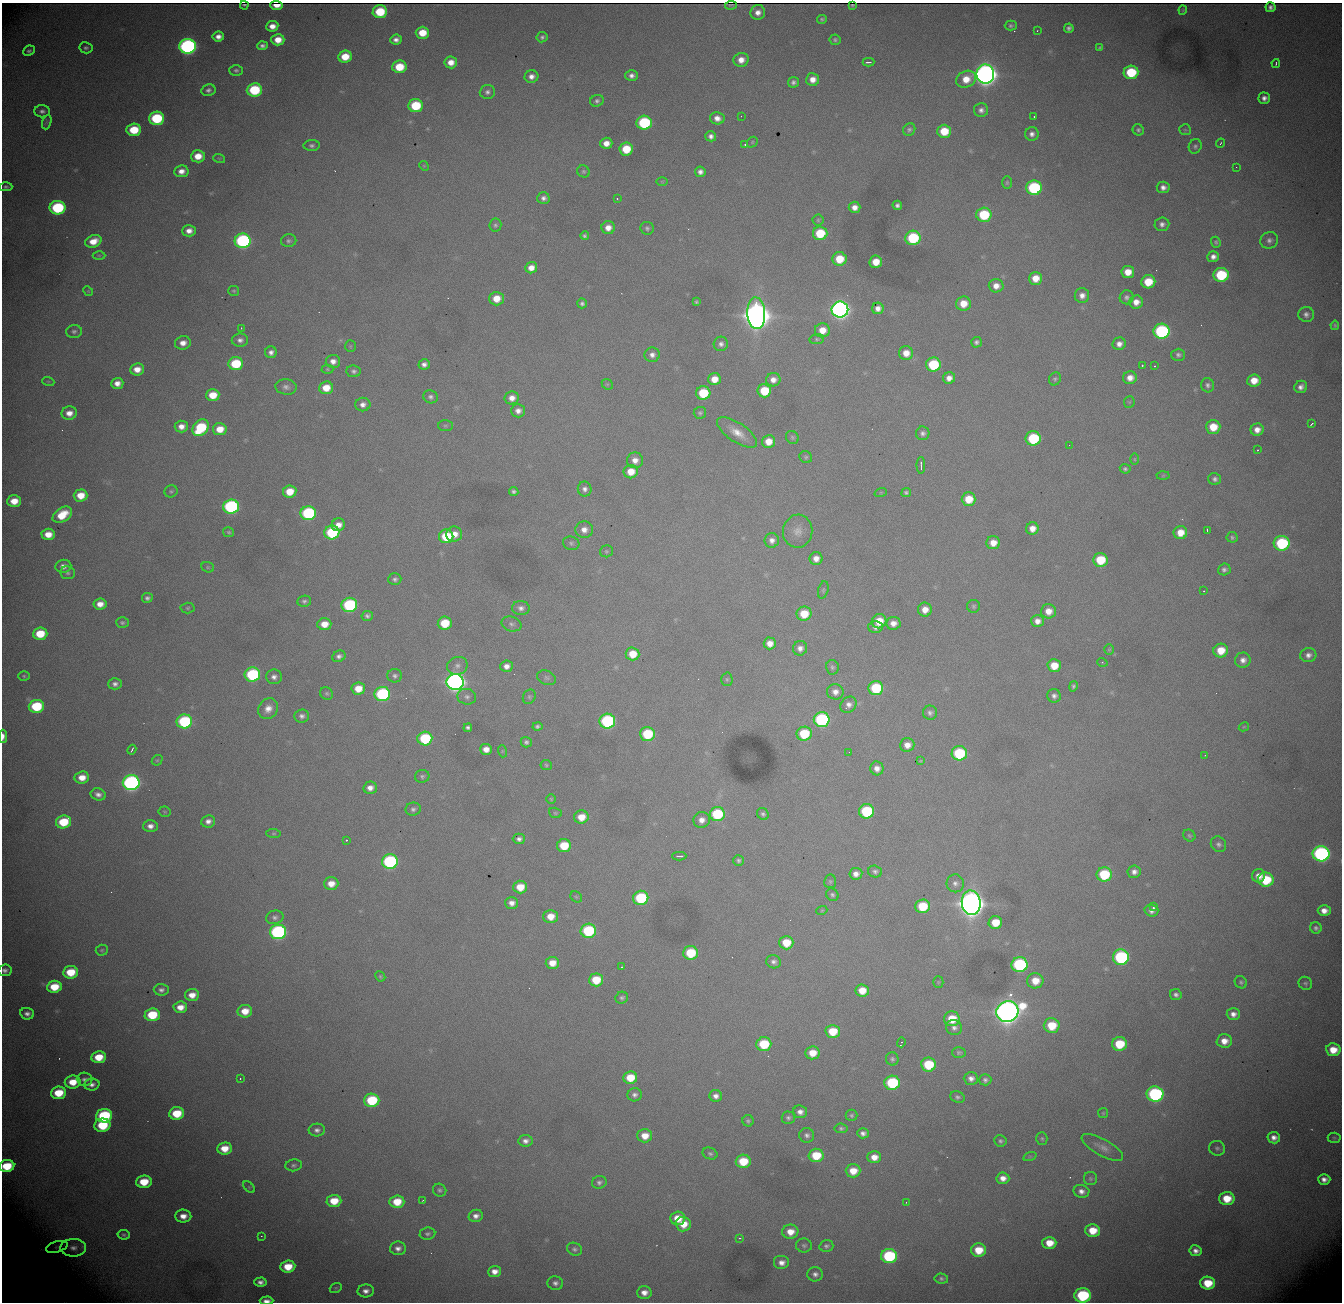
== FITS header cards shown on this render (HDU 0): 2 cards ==
NAXIS1  = 1340
NAXIS2  = 1300

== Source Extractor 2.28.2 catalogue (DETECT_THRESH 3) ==
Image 1340 x 1300 px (HDU 0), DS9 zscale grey, 1 PNG px = 1 image px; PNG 1344 x 1304 px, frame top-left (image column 1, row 1300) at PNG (2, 3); each listed source drawn as its Kron ellipse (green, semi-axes under 4 px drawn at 4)
Background 2490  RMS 28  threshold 84.2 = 3 sigma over >= 5 px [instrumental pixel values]
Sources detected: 490; all 490 listed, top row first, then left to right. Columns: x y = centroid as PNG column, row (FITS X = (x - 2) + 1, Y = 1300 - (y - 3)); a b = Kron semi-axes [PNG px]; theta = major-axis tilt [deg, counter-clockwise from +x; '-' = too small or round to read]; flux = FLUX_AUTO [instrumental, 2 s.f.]
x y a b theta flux
244 5 4 2 - 2.5e+03
277 5 6 3 -3 7.9e+03
731 5 6 2 6 2.1e+03
852 5 4 2 - 2.5e+03
1270 7 5 5 - 4.4e+02
1183 10 4 4 - 2.0e+03
380 12 7 6 - 8.5e+04
758 12 7 7 - 1.4e+04
822 19 5 4 - 3.6e+03
272 26 6 5 - 1.8e+04
1011 26 6 5 - 4.4e+03
1069 28 5 4 - 5.9e+03
1037 31 3 2 - 1.0e+03
422 33 7 6 - 4.3e+04
218 36 6 5 - 1.3e+04
542 37 5 5 - 4.9e+03
278 40 6 6 - 2.9e+04
396 40 6 5 - 9.6e+03
835 40 5 5 - 4.3e+03
188 46 8 7 - 7.9e+05
262 46 5 4 - 6.5e+03
86 48 6 5 - 5.1e+03
1100 48 4 3 - 3.3e+03
29 51 6 5 - 4.5e+03
345 57 7 6 - 4.4e+04
741 60 7 7 - 1.9e+04
451 62 6 6 - 2.1e+04
868 62 6 2 1 4.7e+03
1276 63 4 3 - 2.3e+03
399 67 7 6 - 6.1e+04
236 70 6 5 - 4.5e+03
1131 72 7 7 - 1.1e+05
985 74 9 9 - 2.6e+06
632 76 6 5 - 8.7e+03
531 77 7 6 - 1.2e+04
813 79 6 6 - 1.8e+04
966 79 10 8 26 3.4e+04
793 82 5 5 - 6.3e+03
208 90 7 6 - 6.8e+03
254 90 7 6 - 1.3e+05
487 92 8 7 - 7.4e+03
1264 98 5 5 - 9.9e+03
597 101 7 6 - 5.6e+03
416 106 7 6 - 9.8e+04
981 110 7 7 - 9.0e+03
42 111 8 6 -1 7.6e+03
741 116 2 2 - 1.2e+03
1034 117 2 2 - 1.9e+03
156 118 7 6 - 1.6e+05
717 118 7 6 - 1.4e+04
47 122 7 4 71 3.8e+03
644 123 7 7 - 2.0e+05
134 130 7 6 - 7.1e+04
909 130 6 5 - 4.7e+03
1138 130 6 5 - 4.4e+03
1185 130 6 5 - 3.2e+03
944 131 7 6 - 5.5e+04
1032 134 7 6 - 9.3e+03
711 136 5 5 - 8.9e+03
752 142 6 4 48 2.4e+03
606 143 6 5 - 1.9e+04
1220 143 5 4 - 2.3e+03
745 144 3 3 - 1.9e+03
312 145 8 5 0 5.7e+03
1195 146 7 6 - 5.4e+03
626 149 7 6 - 6.0e+04
198 156 7 6 - 3.0e+04
219 158 6 3 -18 2.6e+03
424 166 5 4 - 2.3e+03
1236 167 2 2 - 1.1e+03
181 171 7 6 - 1.5e+04
583 171 6 6 - 3.9e+03
700 172 5 5 - 8.7e+03
662 181 6 4 0 2.2e+03
1007 183 6 5 - 3.2e+03
6 187 6 4 -1 4.6e+03
1163 187 6 5 - 1.0e+04
1034 188 8 7 - 2.5e+05
543 198 6 5 - 7.7e+03
617 199 3 2 - 6.2e+03
897 205 5 4 - 6.0e+03
855 207 6 5 - 1.5e+04
57 208 8 7 - 2.2e+05
984 215 7 7 - 1.1e+05
818 220 5 5 - 3.3e+03
1162 224 7 6 - 8.7e+03
495 225 6 6 - 4.2e+03
608 228 6 6 - 1.8e+04
647 228 7 6 - 4.6e+03
189 231 7 5 1 1.5e+04
820 233 7 7 - 8.5e+04
585 236 4 4 - 4.1e+03
913 238 7 7 - 1.6e+05
1269 240 9 8 - 8.8e+03
93 241 8 6 22 3.0e+04
243 241 8 7 - 4.3e+05
289 241 8 6 10 5.3e+03
1216 242 5 4 - 3.4e+03
99 255 6 4 0 2.6e+03
1213 257 6 5 - 1.1e+04
839 259 7 6 - 5.0e+04
876 262 6 6 - 3.5e+04
531 268 6 5 - 1.8e+04
1128 272 6 6 - 3.0e+04
1221 275 7 7 - 1.5e+05
1035 278 6 6 - 2.9e+04
1148 282 7 6 - 5.7e+04
996 286 7 6 - 1.7e+04
88 291 5 4 - 2.2e+03
234 291 5 5 - 3.1e+03
1082 295 7 7 - 1.3e+04
1127 297 7 7 - 6.3e+03
496 299 7 7 - 3.3e+04
696 302 3 3 - 2.7e+03
1136 302 7 6 - 1.8e+04
582 303 5 5 - 5.2e+03
963 304 7 7 - 3.3e+04
878 308 6 5 - 1.2e+04
840 310 8 8 - 1.3e+06
756 313 16 9 -87 4.9e+06
1306 314 7 7 - 8.7e+03
1335 325 4 4 - 3.0e+03
241 328 3 3 - 1.7e+03
822 330 7 7 - 2.8e+04
74 331 8 6 4 5.9e+03
1161 331 8 7 - 3.5e+05
817 339 7 5 8 3.4e+03
240 340 8 6 1 9.3e+03
976 342 5 5 - 5.4e+03
183 343 8 6 13 1.7e+04
721 344 7 7 - 8.0e+03
1119 344 6 6 - 1.2e+04
350 346 6 5 - 2.8e+03
271 352 6 5 - 8.3e+03
906 353 7 7 - 2.5e+04
652 355 7 7 - 1.0e+04
1178 355 7 6 - 6.3e+03
333 361 7 6 - 1.4e+04
236 364 7 6 - 1.0e+05
424 364 5 5 - 8.7e+03
933 365 7 7 - 1.3e+05
1142 365 3 2 - 2.4e+03
1154 366 3 2 - 2.1e+03
137 369 7 6 - 2.2e+04
327 369 6 4 -1 2.5e+03
354 371 7 6 - 5.8e+03
949 378 6 5 - 1.4e+04
1130 378 7 6 - 1.7e+04
714 379 6 6 - 2.8e+04
1055 379 7 6 - 3.9e+03
773 380 7 6 - 1.4e+04
1254 380 6 6 - 3.0e+04
48 381 6 4 -18 2.2e+03
117 383 6 5 - 1.5e+04
607 384 6 4 -43 2.5e+03
1208 385 7 6 - 6.0e+03
286 387 10 7 -8 9.3e+03
1301 387 6 6 - 1.0e+04
326 388 7 6 - 3.7e+04
764 391 7 6 - 7.5e+04
703 393 7 7 - 9.0e+04
213 395 7 6 - 4.2e+04
431 397 7 6 - 6.4e+03
512 398 7 6 - 1.5e+04
1129 402 6 5 - 2.8e+03
363 405 7 6 - 1.1e+04
518 411 7 6 - 1.1e+04
69 413 7 6 - 1.8e+04
700 413 6 6 - 3.8e+03
1312 423 4 2 - 4.8e+03
181 426 6 6 - 1.5e+04
445 426 7 5 -2 3.9e+03
1213 427 7 6 - 4.5e+04
200 428 9 7 48 1.3e+05
220 429 7 6 - 3.2e+04
1257 430 6 6 - 1.7e+04
737 432 23 9 -34 3.0e+04
923 433 7 6 - 6.8e+03
792 437 7 6 - 4.0e+03
1033 438 7 7 - 1.4e+05
768 442 6 6 - 2.7e+04
1069 445 2 2 - 7.7e+02
1258 450 3 2 - 2.2e+03
806 457 6 5 - 3.5e+03
1134 459 6 4 -90 2.2e+03
635 460 8 8 - 1.6e+04
921 465 8 2 -89 4.0e+03
1125 469 5 5 - 4.1e+03
631 472 7 6 - 3.3e+04
1163 476 6 4 2 2.0e+03
1215 479 6 6 - 6.6e+03
585 489 7 7 - 8.0e+03
171 491 6 6 - 3.8e+03
290 492 7 6 - 3.8e+04
514 492 4 4 - 4.9e+03
881 492 6 4 19 2.0e+03
906 493 5 4 - 4.1e+03
81 495 7 6 - 3.6e+04
969 499 7 7 - 4.4e+04
14 501 7 5 2 3.2e+04
231 506 8 7 - 3.7e+05
308 513 8 7 - 2.5e+05
62 515 11 7 33 5.0e+04
338 525 7 6 - 1.6e+04
1032 529 6 6 - 1.9e+04
584 530 8 8 - 1.5e+04
1207 530 4 2 - 2.1e+03
798 531 16 14 83 2.3e+04
229 532 5 5 - 3.2e+03
332 532 7 7 - 1.6e+05
1180 533 7 6 - 3.0e+04
48 534 6 5 - 2.7e+04
454 534 8 7 - 2.2e+04
446 536 7 7 - 8.6e+04
1232 537 5 5 - 4.2e+03
772 540 7 7 - 1.1e+04
571 543 8 6 -18 5.3e+03
993 543 7 6 - 2.3e+04
1282 543 8 7 - 2.0e+05
606 551 6 6 - 3.3e+03
816 558 6 6 - 1.5e+04
1100 560 7 7 - 7.7e+04
63 566 8 6 6 1.2e+04
208 567 6 5 - 3.0e+03
1224 569 6 6 - 6.1e+03
68 573 7 6 - 5.3e+03
395 579 6 6 - 5.3e+03
823 590 9 5 77 3.4e+03
1204 591 2 2 - 1.1e+03
147 598 5 5 - 5.9e+03
304 601 7 5 9 5.4e+03
100 604 6 5 - 2.0e+04
349 605 8 7 - 2.5e+05
974 606 6 6 - 4.0e+03
188 608 7 5 2 3.6e+03
521 608 9 7 -4 9.1e+03
925 610 7 7 - 2.2e+04
1048 611 7 7 - 2.2e+04
804 614 7 7 - 5.0e+04
367 616 6 5 - 5.1e+03
879 621 7 7 - 4.1e+04
1037 621 6 6 - 1.4e+04
122 623 6 5 - 4.2e+03
445 623 7 6 - 6.8e+04
893 623 7 6 - 1.5e+04
324 624 7 6 - 2.8e+04
511 624 10 7 -15 6.7e+03
875 627 7 6 - 8.0e+03
40 634 7 6 - 6.4e+04
770 643 6 6 - 1.9e+04
800 648 7 7 - 1.1e+04
1109 650 5 4 - 2.4e+03
1221 650 7 7 - 4.1e+04
633 654 7 6 - 4.0e+04
1308 655 8 7 - 9.9e+03
339 656 7 5 26 6.9e+03
1243 660 8 7 - 1.2e+04
1102 662 5 3 - 2.0e+03
457 666 10 9 - 1.1e+04
506 666 6 6 - 1.2e+04
1054 666 7 6 - 3.8e+04
832 667 7 6 - 4.5e+03
252 674 8 7 - 2.2e+05
24 676 6 5 - 2.9e+03
395 676 7 6 - 6.0e+03
274 677 8 7 - 9.7e+03
547 678 9 7 -24 5.4e+03
727 679 7 5 -88 3.6e+03
455 682 8 8 - 1.4e+06
115 684 7 5 0 8.2e+03
1073 686 5 4 - 4.1e+03
876 688 7 7 - 1.2e+05
358 689 7 6 - 3.4e+04
835 692 8 7 - 1.3e+04
327 694 7 6 - 3.7e+03
382 694 8 7 - 2.9e+05
1054 696 7 6 - 7.6e+03
467 697 9 8 - 8.2e+03
529 697 7 6 - 4.0e+03
849 705 9 7 47 1.1e+04
36 706 8 6 5 1.3e+05
268 709 11 9 51 1.9e+04
930 713 7 7 - 6.5e+03
302 716 7 6 - 7.5e+03
822 720 8 7 - 3.1e+05
184 721 8 7 - 2.1e+05
607 721 8 7 - 3.0e+05
537 727 5 4 - 4.6e+03
1244 727 5 4 - 2.0e+03
468 728 4 4 - 4.9e+03
647 734 7 7 - 1.1e+05
804 734 7 7 - 9.4e+04
3 736 6 3 90 1.1e+04
425 738 7 7 - 1.5e+05
526 742 5 5 - 5.2e+03
907 745 7 6 - 1.7e+04
486 749 6 5 - 1.8e+04
132 750 5 2 - 3.1e+03
502 751 6 4 -72 2.4e+03
849 752 2 2 - 1.7e+03
959 753 7 7 - 1.5e+05
1205 755 2 2 - 1.3e+03
157 760 6 4 41 2.7e+03
921 761 3 2 - 1.9e+03
546 765 6 5 - 2.9e+03
877 768 7 6 - 1.3e+04
422 776 7 6 - 4.6e+03
82 778 7 6 - 2.6e+04
131 783 8 7 - 7.9e+05
370 788 7 6 - 1.3e+04
98 794 8 6 -14 1.0e+04
551 799 4 4 - 2.2e+03
413 809 8 6 10 5.9e+03
866 811 7 7 - 1.7e+05
165 812 6 5 - 2.7e+03
555 813 6 5 - 2.9e+03
717 814 7 7 - 1.4e+05
763 814 6 5 - 4.6e+03
581 817 7 6 - 3.1e+04
702 820 8 8 - 1.5e+04
208 821 7 6 - 1.0e+04
63 822 8 6 10 8.1e+04
150 826 7 6 - 1.1e+04
273 833 7 4 -5 3.1e+03
1189 835 6 5 - 3.5e+03
519 839 6 5 - 7.2e+03
346 840 3 3 - 2.6e+03
1218 844 8 7 - 6.7e+03
564 846 7 6 - 6.8e+04
1321 854 8 7 - 6.0e+05
679 856 7 3 0 4.0e+03
738 860 5 5 - 4.4e+03
390 862 8 7 - 3.6e+05
875 872 7 5 -15 5.9e+03
1134 872 6 6 - 1.0e+04
856 874 6 6 - 1.3e+04
1104 874 7 7 - 1.2e+05
1258 876 7 6 - 1.6e+04
1266 880 8 7 - 9.9e+04
830 881 7 6 - 3.6e+03
955 883 9 8 - 9.3e+03
331 884 7 6 - 2.4e+04
520 887 7 6 - 3.8e+04
832 895 6 6 - 4.7e+03
576 897 6 5 - 3.1e+03
641 898 7 7 - 1.5e+05
512 903 6 6 - 1.3e+04
971 903 12 9 -85 4.0e+06
922 906 7 7 - 8.0e+04
1153 907 4 3 - 9.0e+03
822 910 5 3 - 1.9e+03
1151 910 7 6 - 9.8e+03
1324 911 6 5 - 1.7e+04
550 916 7 6 - 2.9e+04
275 917 9 6 12 7.1e+03
995 922 7 6 - 4.7e+04
1316 928 6 5 - 5.1e+03
588 931 7 7 - 1.7e+05
278 932 8 7 - 4.9e+05
786 943 7 7 - 4.8e+04
102 950 6 5 - 3.3e+03
691 953 7 7 - 9.2e+04
1121 957 8 8 - 3.0e+05
774 962 7 6 - 7.6e+03
552 963 7 6 - 2.6e+04
1019 965 8 7 - 3.0e+05
621 967 3 2 - 4.4e+03
5 970 7 6 - 7.4e+03
71 972 7 6 - 6.0e+04
380 976 5 4 - 3.1e+03
596 980 7 6 - 5.7e+04
1035 981 8 7 - 3.5e+04
938 982 5 5 - 2.5e+03
1241 982 6 5 - 3.7e+03
1305 983 7 6 - 4.3e+03
54 987 7 6 - 5.5e+04
161 990 7 5 -1 7.9e+03
862 991 7 6 - 3.5e+04
192 995 7 6 - 2.2e+04
1176 995 6 5 - 6.7e+03
622 998 6 5 - 4.7e+03
180 1007 7 5 4 2.2e+04
245 1011 7 6 - 3.1e+04
1007 1012 11 10 - 3.1e+06
27 1014 7 6 - 9.3e+03
1233 1014 6 6 - 1.2e+04
152 1015 7 6 - 8.8e+04
952 1019 7 7 - 5.4e+04
1052 1025 8 7 - 6.4e+04
954 1028 8 7 - 8.6e+03
833 1031 7 6 - 5.8e+04
1224 1041 7 7 - 2.1e+04
901 1042 5 3 - 1.9e+03
764 1044 7 7 - 9.5e+04
1119 1044 7 7 - 7.8e+04
1333 1050 7 6 - 3.8e+04
959 1052 7 5 1 3.9e+03
812 1053 7 6 - 3.3e+04
99 1057 7 6 - 4.8e+04
892 1059 7 6 - 4.7e+03
928 1065 7 7 - 9.7e+04
240 1078 2 2 - 1.6e+03
630 1078 7 6 - 4.9e+04
971 1078 7 6 - 1.1e+04
85 1079 8 6 -4 8.1e+03
985 1080 6 5 - 6.0e+03
73 1082 8 6 7 3.8e+04
892 1083 8 7 - 1.7e+05
92 1084 8 6 4 1.0e+04
59 1093 7 6 - 6.4e+04
1155 1094 8 7 - 3.8e+05
635 1095 7 6 - 7.6e+03
716 1096 6 6 - 1.1e+04
957 1097 7 5 -22 5.1e+03
372 1100 7 7 - 1.3e+05
800 1112 7 6 - 1.1e+04
177 1113 7 6 - 6.8e+04
1103 1113 5 5 - 2.5e+03
851 1115 6 6 - 3.6e+03
104 1116 8 6 5 1.9e+05
788 1118 7 6 - 5.5e+03
748 1121 6 5 - 4.0e+03
102 1125 8 6 9 1.0e+05
841 1128 6 5 - 4.4e+03
317 1130 8 6 2 8.5e+03
863 1133 6 5 - 8.6e+03
807 1135 7 7 - 7.5e+03
645 1136 7 6 - 2.8e+04
1042 1138 6 5 - 3.4e+03
1274 1138 6 6 - 1.2e+04
1334 1138 6 5 - 3.3e+03
525 1141 7 5 7 9.4e+03
1000 1141 6 5 - 4.6e+03
1102 1147 23 8 -29 1.7e+04
225 1148 7 6 - 3.4e+04
1217 1148 8 7 - 5.9e+03
710 1154 8 5 -23 4.6e+03
816 1155 7 6 - 6.8e+04
1030 1156 7 4 19 2.7e+03
874 1157 7 6 - 2.2e+04
743 1161 7 6 - 6.5e+04
294 1165 8 6 7 5.0e+03
7 1166 7 6 - 7.7e+04
853 1171 7 6 - 3.4e+04
1003 1178 6 5 - 1.6e+04
1090 1179 6 6 - 4.2e+03
1324 1179 6 5 - 1.2e+04
144 1182 7 6 - 5.7e+04
599 1182 7 6 - 6.0e+03
249 1187 7 4 -45 3.1e+03
440 1190 7 6 - 4.6e+03
1081 1191 8 6 -12 1.1e+04
1227 1199 7 6 - 4.8e+04
423 1200 3 2 - 1.4e+03
334 1201 7 6 - 4.6e+04
397 1202 7 6 - 4.8e+04
906 1202 2 2 - 1.2e+03
183 1216 8 6 0 2.0e+04
476 1216 7 6 - 1.1e+04
678 1218 7 6 - 3.6e+04
683 1224 7 7 - 3.5e+04
1093 1231 7 6 - 4.4e+04
790 1232 8 7 - 2.7e+04
427 1234 8 6 5 5.0e+03
124 1235 6 4 -11 3.8e+03
261 1236 4 3 - 1.3e+03
740 1238 3 2 - 1.7e+03
1049 1243 7 6 - 3.5e+04
804 1245 8 7 - 5.0e+03
826 1246 7 6 - 5.3e+03
57 1247 11 5 17 5.5e+03
73 1248 13 9 1 1.5e+04
398 1248 8 6 -1 1.0e+04
575 1249 8 6 -24 5.4e+03
979 1250 7 7 - 4.8e+04
1196 1251 6 5 - 1.1e+04
889 1256 8 7 - 2.2e+05
782 1263 8 7 - 1.5e+04
288 1267 7 6 - 4.7e+04
495 1272 6 5 - 1.5e+04
815 1274 8 7 - 8.8e+03
941 1279 7 5 -7 4.8e+03
260 1282 6 4 2 8.9e+03
555 1283 8 7 - 8.2e+03
1208 1283 7 6 - 5.9e+04
336 1288 6 4 20 2.7e+03
366 1291 8 6 2 1.2e+04
644 1293 7 6 - 1.6e+04
1083 1295 8 7 - 2.1e+05
267 1301 7 3 1 1.2e+04
At the frame edge (FLAGS 8, measured only in part): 5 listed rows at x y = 3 736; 5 970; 7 1166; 1083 1295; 267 1301